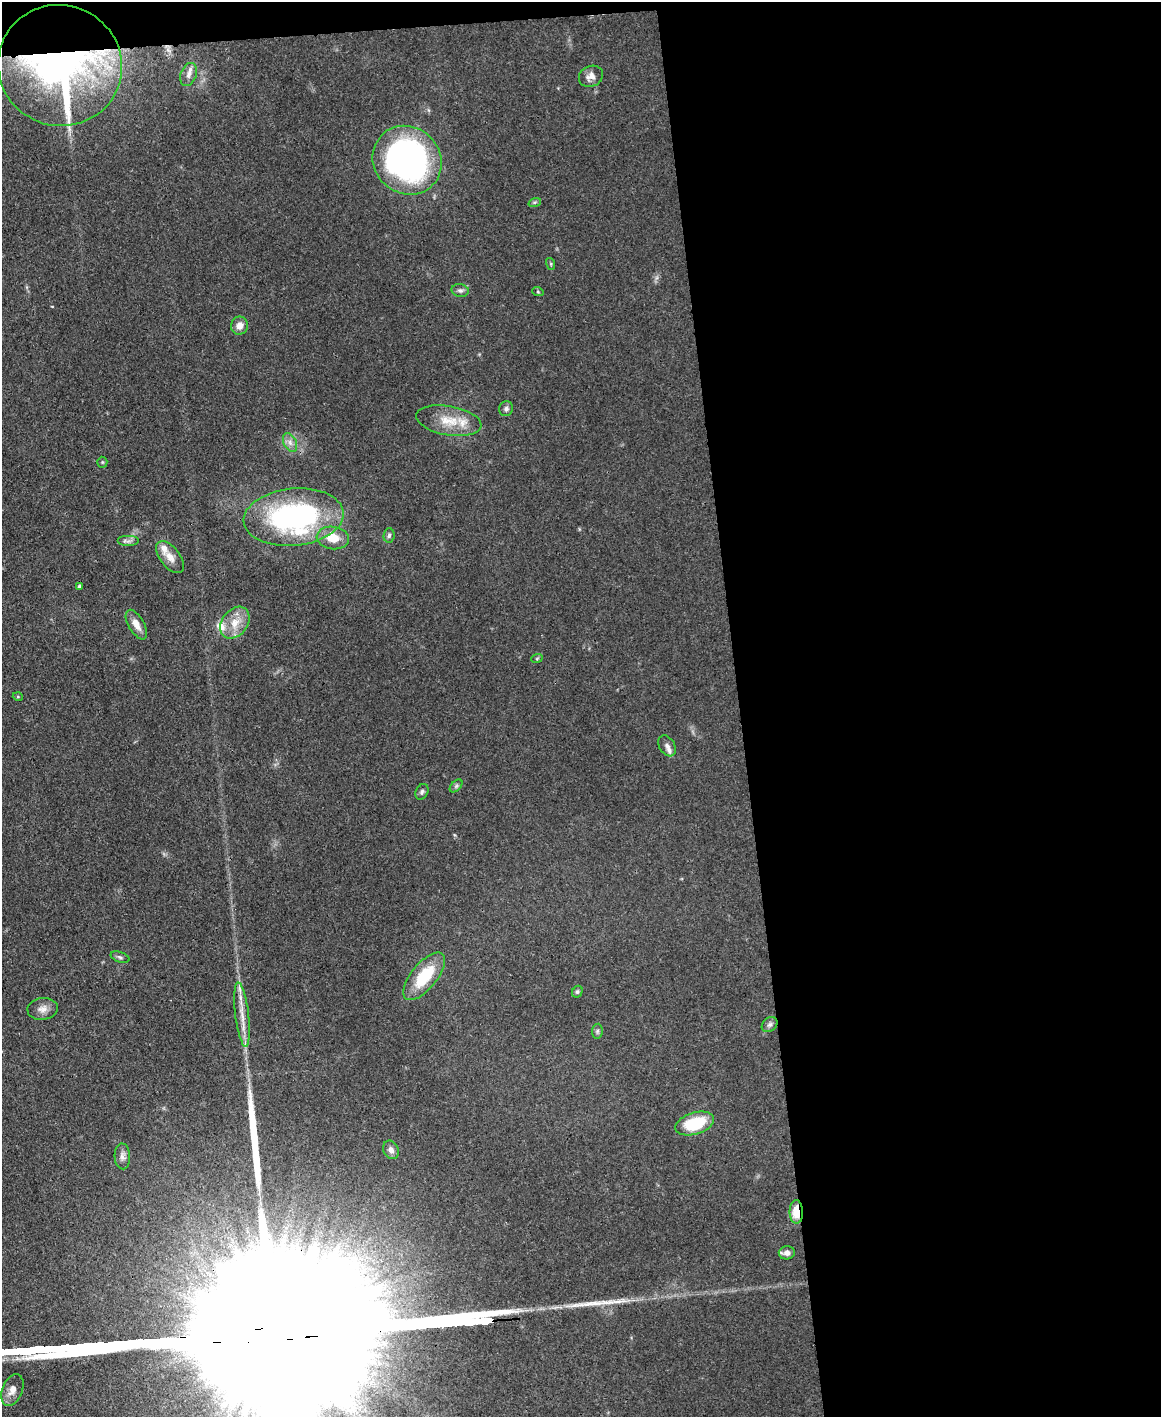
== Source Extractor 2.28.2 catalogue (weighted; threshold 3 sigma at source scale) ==
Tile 4 of 4 x 3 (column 4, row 1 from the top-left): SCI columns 3478-4636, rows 3073-4487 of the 4691 x 4623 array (HDU 1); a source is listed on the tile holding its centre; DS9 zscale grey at full resolution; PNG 1163 x 1419 px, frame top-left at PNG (2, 2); each listed source drawn as its Kron ellipse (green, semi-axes under 4 px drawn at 4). Shown black and unused: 38% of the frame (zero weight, under 3 of 4 exposures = <1% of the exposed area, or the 3 px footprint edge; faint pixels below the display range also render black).
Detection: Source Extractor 2.28.2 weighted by HDU 2 'WHT'; one run over the whole footprint, this tile lists its part. Background 0.0795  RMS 0.0056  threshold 0.0253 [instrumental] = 3 sigma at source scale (4.5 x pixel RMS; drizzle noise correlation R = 1.50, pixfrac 1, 0.05/0.05 arcsec/px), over >= 5 px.
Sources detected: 46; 2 inside a brighter object's white glare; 2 long thin detections or spike segments (spike, bleed or trail) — neither listed nor drawn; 3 inside a brighter listed object's ellipse — not listed separately; the other 39 listed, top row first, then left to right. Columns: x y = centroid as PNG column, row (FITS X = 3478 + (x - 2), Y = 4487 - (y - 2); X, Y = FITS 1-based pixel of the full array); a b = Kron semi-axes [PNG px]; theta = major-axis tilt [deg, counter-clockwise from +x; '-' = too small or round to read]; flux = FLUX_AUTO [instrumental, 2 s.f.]
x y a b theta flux
60 65 62 60 -21 290
189 74 12 7 70 3.4
591 76 12 10 26 4.4
407 160 36 33 -44 220
535 202 6 4 18 0.82
551 264 6 4 -72 0.73
460 290 8 6 -11 1.9
538 292 6 3 -19 0.63
239 326 9 8 - 4.2
506 409 7 7 - 1.6
449 421 33 14 -10 15
290 442 10 6 -64 2.8
102 462 5 5 - 0.72
294 517 50 28 6 130
389 535 7 5 85 1.4
333 538 16 11 -7 11
128 541 11 5 0 2.1
170 557 19 10 -52 6
80 586 4 4 - 1.6
235 623 17 12 53 9.5
136 625 16 7 -59 4.6
537 658 6 3 19 0.61
18 697 5 3 - 0.55
667 746 11 7 -58 2.9
456 786 8 4 45 1.2
422 792 8 6 61 1.5
120 957 10 5 -19 1.4
424 976 29 12 51 25
577 992 6 5 - 1.1
43 1009 15 11 8 4.4
242 1015 32 7 -83 8.3
770 1025 9 6 43 1.9
597 1031 7 5 82 1.1
695 1123 20 11 17 26
391 1150 9 7 -63 2.7
122 1156 13 8 -87 2.8
796 1212 12 6 -89 12
787 1253 8 6 9 3
12 1390 16 10 68 4.9
Overlapping masked pixels (flux is a lower limit): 2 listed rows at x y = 60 65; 796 1212